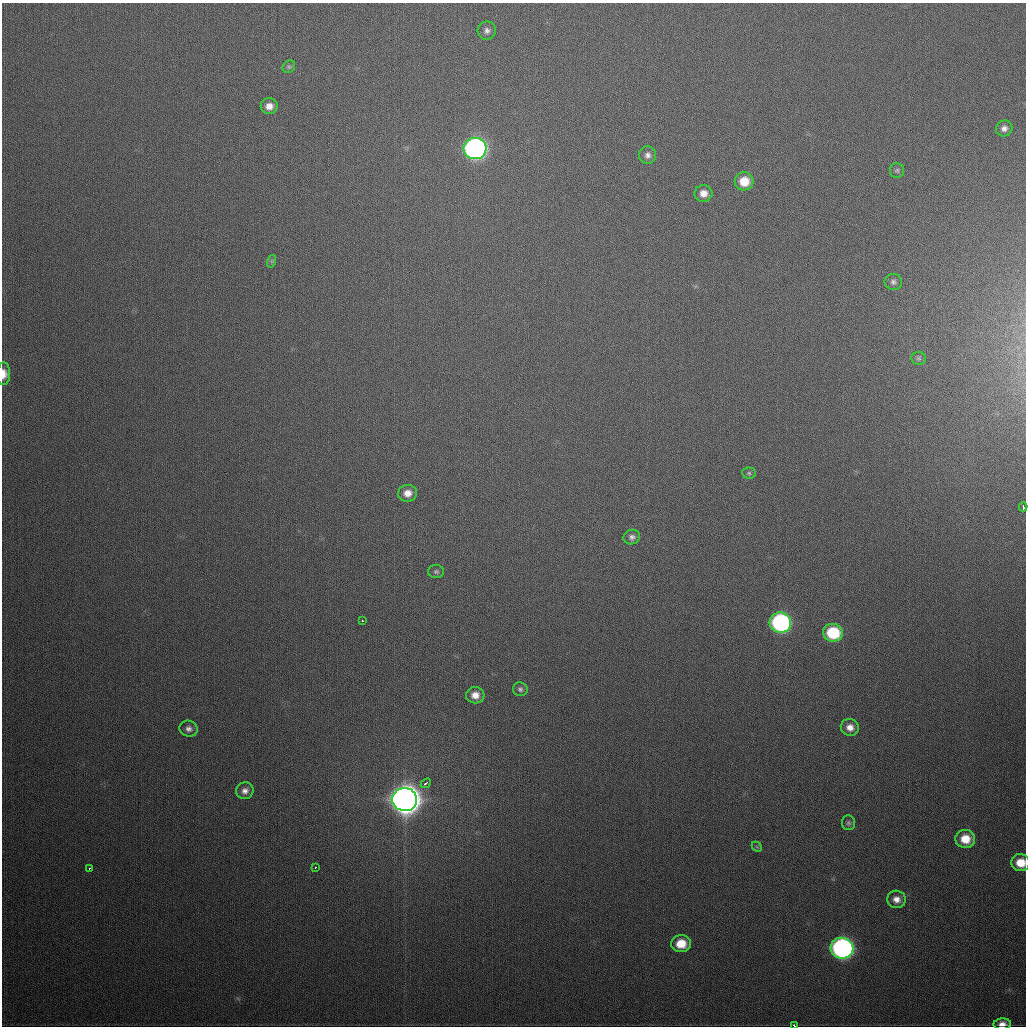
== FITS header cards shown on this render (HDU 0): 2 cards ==
NAXIS1  =                 1024
NAXIS2  =                 1024

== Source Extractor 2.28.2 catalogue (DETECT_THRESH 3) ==
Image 1024 x 1024 px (HDU 0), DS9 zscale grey, 1 PNG px = 1 image px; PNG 1028 x 1028 px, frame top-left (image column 1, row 1024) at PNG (2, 3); each listed source drawn as its Kron ellipse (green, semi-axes under 4 px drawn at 4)
Background 392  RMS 15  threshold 44.1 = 3 sigma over >= 5 px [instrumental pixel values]
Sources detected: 39; all 39 listed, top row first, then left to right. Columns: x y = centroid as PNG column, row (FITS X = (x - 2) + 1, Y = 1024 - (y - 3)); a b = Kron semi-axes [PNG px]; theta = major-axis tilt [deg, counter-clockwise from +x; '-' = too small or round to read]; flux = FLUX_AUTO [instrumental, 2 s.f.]
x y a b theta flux
487 31 9 9 - 4.6e+03
289 67 7 5 43 2.2e+03
269 106 8 8 - 7.9e+03
1004 128 8 7 - 4.8e+03
475 149 11 10 - 4.6e+05
648 155 9 8 - 4.8e+03
897 170 7 7 - 2.3e+03
744 181 9 9 - 2.0e+04
703 193 9 8 - 8.6e+03
272 261 6 4 72 1.7e+03
893 282 9 8 - 3.5e+03
919 358 7 6 - 2.4e+03
4 374 11 6 89 9.9e+03
749 473 7 5 -4 1.9e+03
407 493 9 8 - 8.9e+03
1023 507 4 2 - 3.0e+03
632 537 8 7 - 4.2e+03
436 572 8 6 0 2.3e+03
362 621 3 3 - 1.7e+03
780 623 11 10 - 2.2e+05
833 633 10 9 - 5.5e+04
520 689 7 7 - 2.8e+03
475 695 9 8 - 9.3e+03
850 727 9 8 - 8.0e+03
189 729 9 8 - 4.5e+03
426 783 5 3 - 2.4e+03
245 791 9 8 - 5.7e+03
405 800 12 11 - 1.7e+06
849 823 7 6 - 2.3e+03
965 839 10 9 - 2.0e+04
757 847 6 4 -44 1.3e+03
1021 863 9 8 - 1.9e+04
315 867 3 2 - 9.2e+03
89 869 3 2 - 1.7e+03
896 899 9 8 - 7.5e+03
681 944 10 8 0 2.0e+04
842 948 11 10 - 3.7e+05
1002 1024 8 5 3 6.3e+03
794 1025 3 2 - 1.9e+03
At the frame edge (FLAGS 8, measured only in part): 4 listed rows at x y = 4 374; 1021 863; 1002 1024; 794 1025